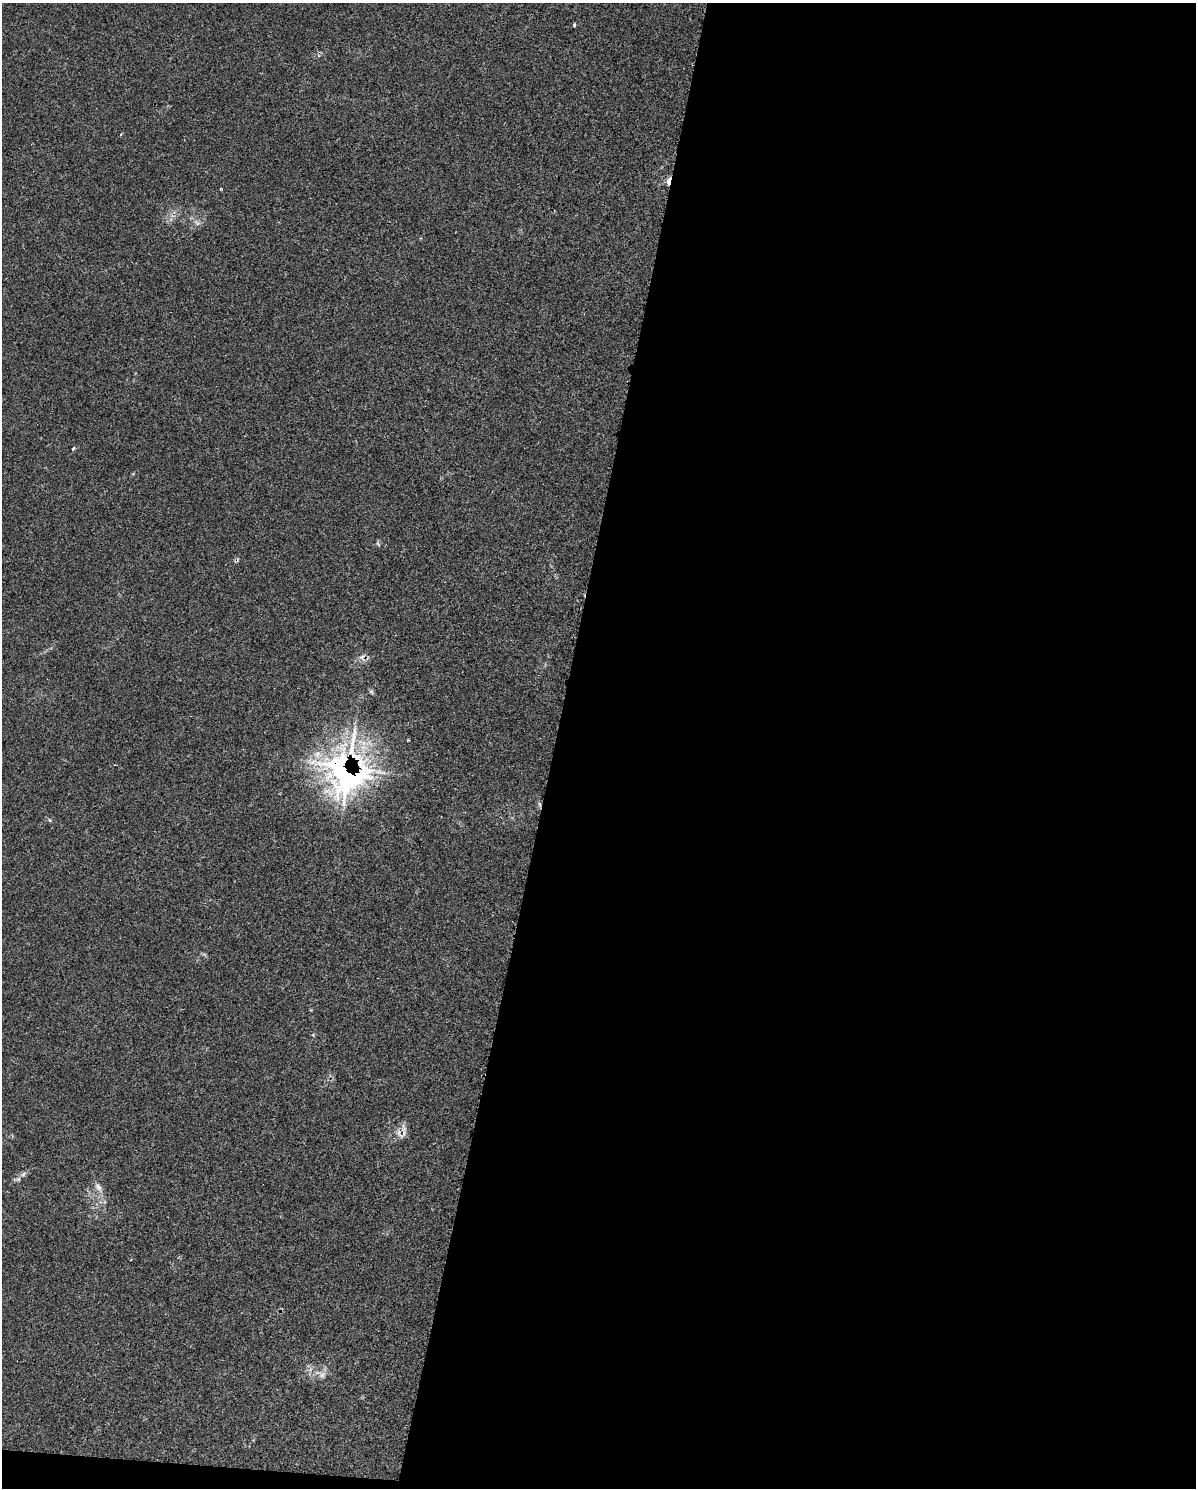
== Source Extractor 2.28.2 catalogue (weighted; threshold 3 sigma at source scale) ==
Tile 12 of 4 x 3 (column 4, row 3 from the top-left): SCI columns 3590-4783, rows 239-1724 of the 4834 x 4855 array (HDU 1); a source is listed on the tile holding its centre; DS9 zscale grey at full resolution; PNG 1198 x 1490 px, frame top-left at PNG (2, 3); no overlay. Shown black and unused: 54% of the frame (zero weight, under 2 of 3 exposures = <1% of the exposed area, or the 3 px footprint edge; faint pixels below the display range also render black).
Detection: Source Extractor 2.28.2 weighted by HDU 2 'WHT'; one run over the whole footprint, this tile lists its part. Background 0.046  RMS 0.005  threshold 0.0226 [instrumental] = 3 sigma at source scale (4.5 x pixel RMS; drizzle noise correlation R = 1.50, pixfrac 1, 0.05/0.05 arcsec/px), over >= 5 px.
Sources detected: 15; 2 cosmic-ray / hot-pixel residue — not listed; the other 13 listed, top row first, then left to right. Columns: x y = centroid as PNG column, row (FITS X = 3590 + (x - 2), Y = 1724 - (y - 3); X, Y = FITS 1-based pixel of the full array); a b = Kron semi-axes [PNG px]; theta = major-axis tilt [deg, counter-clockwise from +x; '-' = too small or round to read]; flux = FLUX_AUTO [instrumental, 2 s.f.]
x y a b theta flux
574 25 5 3 - 0.6
669 181 9 4 80 4.9
221 188 4 3 - 1
197 223 8 5 -45 1.4
73 449 5 4 - 0.7
378 544 7 2 -45 0.5
408 740 4 2 - 0.38
346 770 48 43 -90 170
50 820 6 3 -86 0.56
313 1035 5 3 - 0.48
23 1174 8 5 37 1.5
98 1187 13 7 -51 2.6
322 1375 9 7 28 2
Overlapping masked pixels (flux is a lower limit): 2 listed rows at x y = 669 181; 346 770